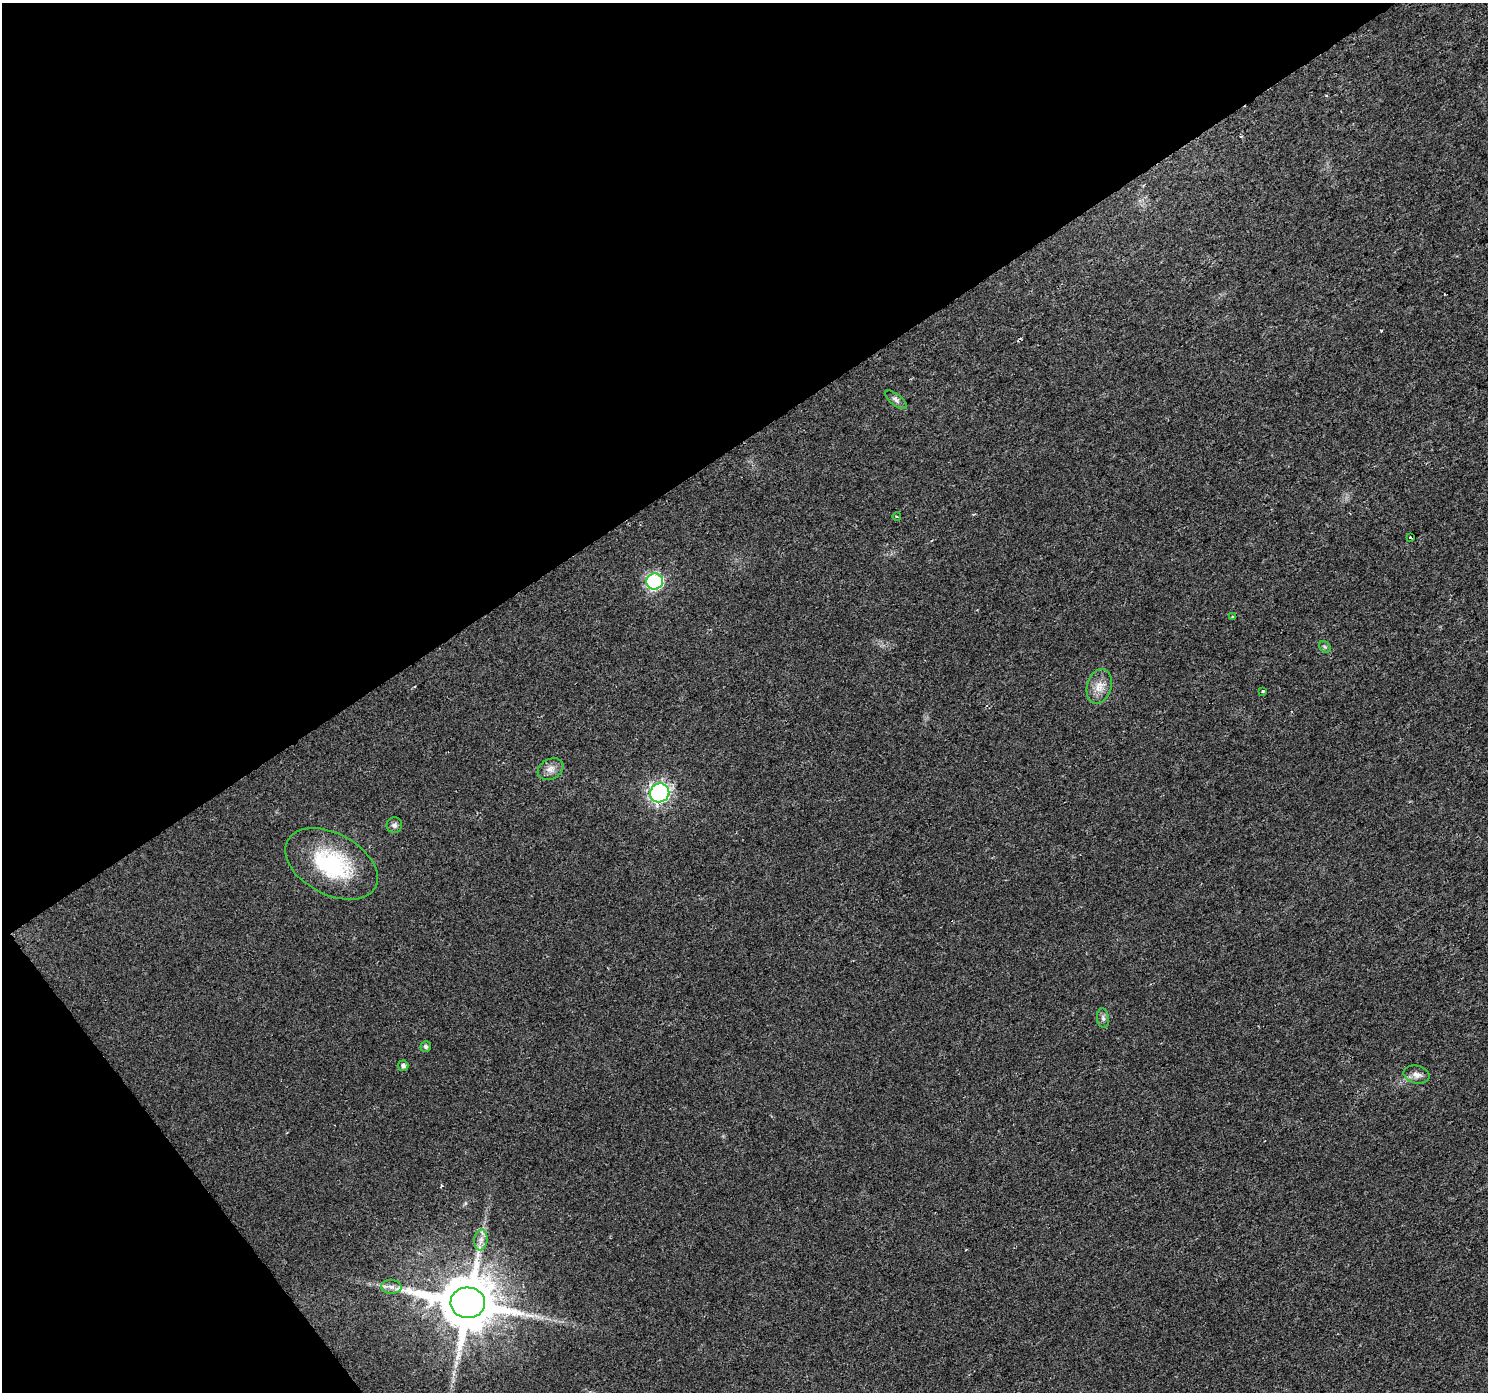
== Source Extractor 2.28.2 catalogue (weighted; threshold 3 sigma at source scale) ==
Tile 5 of 4 x 4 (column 1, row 2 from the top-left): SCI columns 4-1489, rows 2974-4363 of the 5949 x 5878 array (HDU 1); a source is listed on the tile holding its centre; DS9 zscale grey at full resolution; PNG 1490 x 1394 px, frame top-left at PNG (2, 3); each listed source drawn as its Kron ellipse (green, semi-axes under 4 px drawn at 4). Shown black and unused: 36% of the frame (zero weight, under 2 of 3 exposures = <1% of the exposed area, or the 3 px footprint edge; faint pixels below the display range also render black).
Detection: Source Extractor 2.28.2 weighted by HDU 2 'WHT'; one run over the whole footprint, this tile lists its part. Background 0.0246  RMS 0.0053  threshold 0.0237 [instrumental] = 3 sigma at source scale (4.5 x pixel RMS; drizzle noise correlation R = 1.50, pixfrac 1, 0.0396/0.0396 arcsec/px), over >= 5 px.
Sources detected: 23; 3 cosmic-ray / hot-pixel residue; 1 long thin detection or spike segment (spike, bleed or trail) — neither listed nor drawn; the other 19 listed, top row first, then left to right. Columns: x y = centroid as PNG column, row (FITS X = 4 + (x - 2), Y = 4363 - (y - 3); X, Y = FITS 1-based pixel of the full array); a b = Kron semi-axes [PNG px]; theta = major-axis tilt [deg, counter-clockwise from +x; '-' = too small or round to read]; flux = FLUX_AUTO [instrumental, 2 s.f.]
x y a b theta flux
896 400 13 5 -38 1.9
897 517 4 3 - 0.52
1411 538 3 3 - 1.5
655 581 8 8 - 75
1233 616 3 3 - 1.1
1325 647 6 5 - 1
1099 686 18 12 74 6.3
1262 691 3 3 - 3.1
551 769 13 10 30 3.8
660 793 10 9 - 130
394 825 8 7 - 1.6
331 864 50 30 -28 49
1103 1018 10 6 -81 1.7
426 1047 5 5 - 1.1
403 1066 5 5 - 1.6
1417 1074 13 8 -12 3.1
481 1240 10 6 83 2.9
391 1287 10 7 -3 2.5
468 1303 17 15 -4 3400